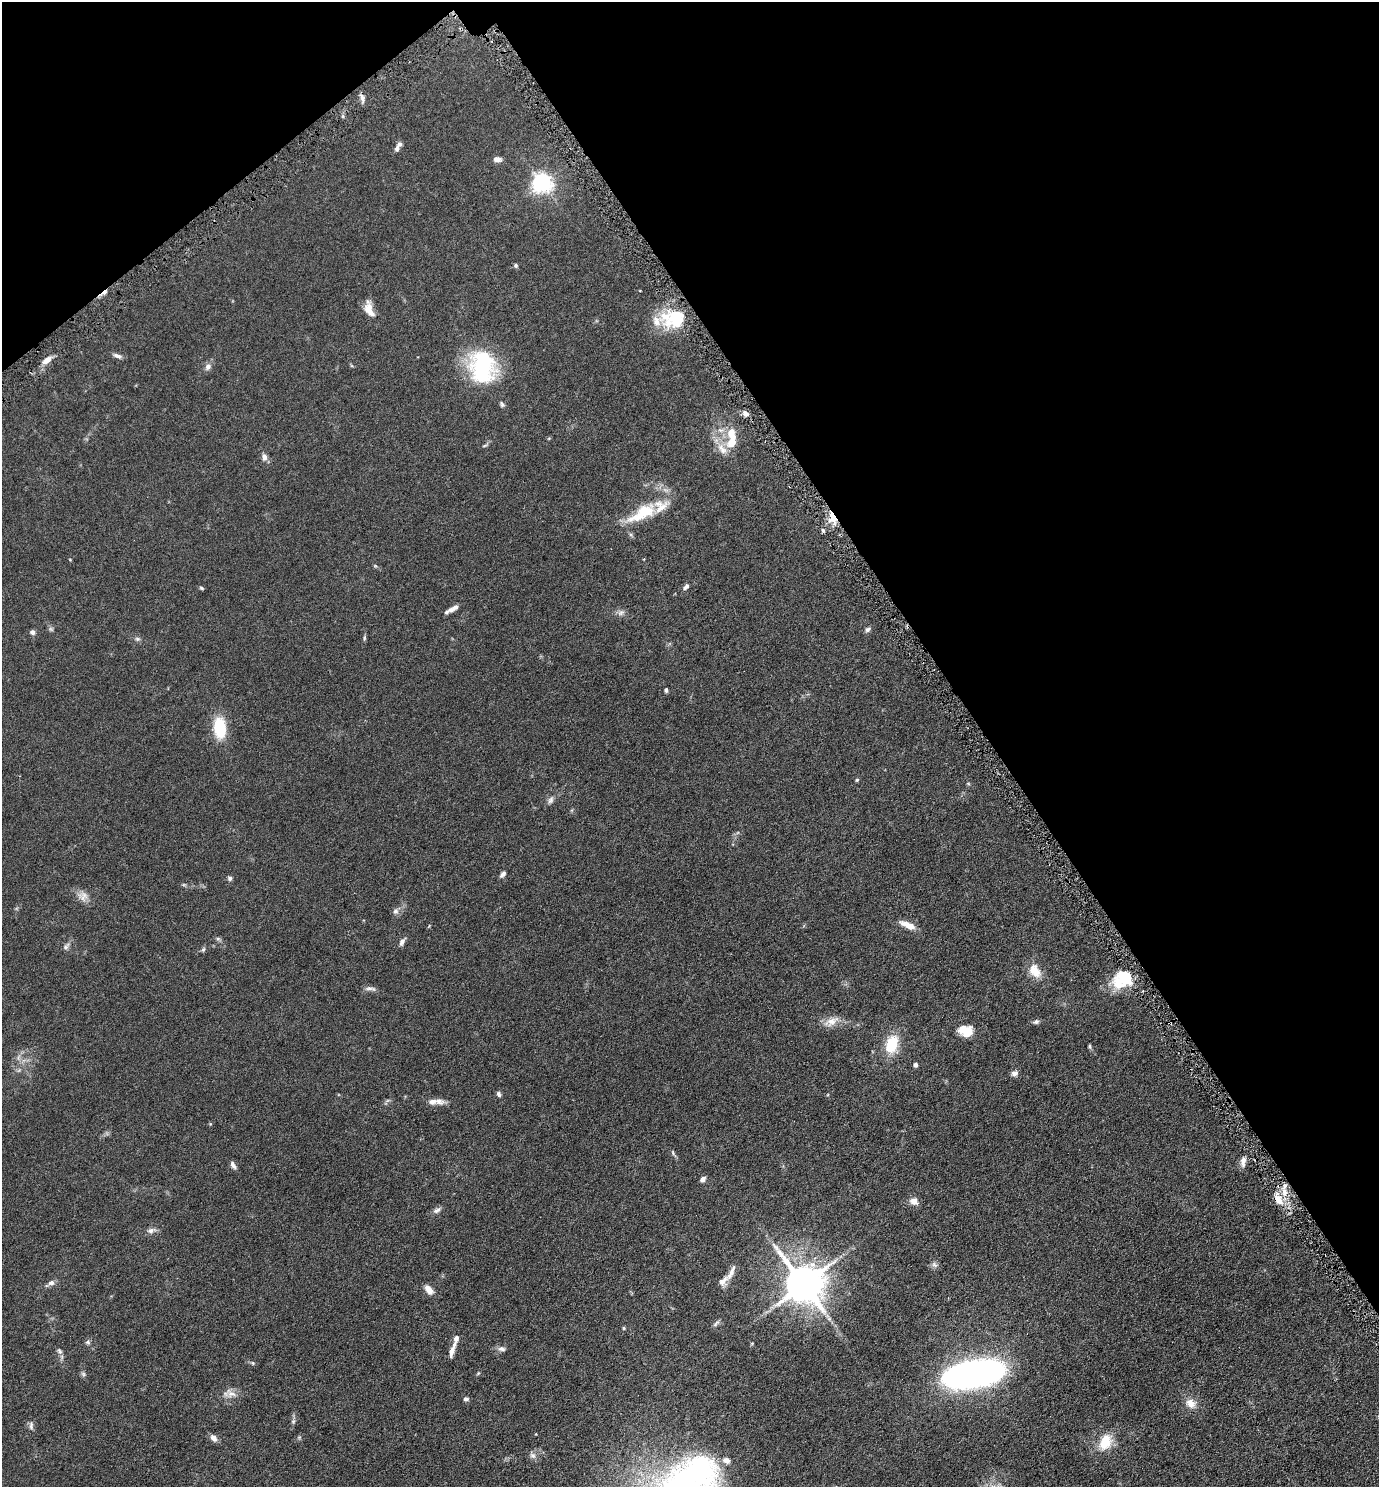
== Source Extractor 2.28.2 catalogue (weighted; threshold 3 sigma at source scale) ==
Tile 3 of 4 x 4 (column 3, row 1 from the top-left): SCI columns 2911-4287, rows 4471-5955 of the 5961 x 5968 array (HDU 1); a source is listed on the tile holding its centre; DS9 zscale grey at full resolution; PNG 1381 x 1489 px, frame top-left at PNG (2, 2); no overlay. Shown black and unused: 33% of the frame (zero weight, under 3 of 6 exposures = <1% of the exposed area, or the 3 px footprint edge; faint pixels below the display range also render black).
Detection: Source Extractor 2.28.2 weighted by HDU 2 'WHT'; one run over the whole footprint, this tile lists its part. Background 0.0673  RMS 0.006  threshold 0.0247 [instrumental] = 3 sigma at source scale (4.09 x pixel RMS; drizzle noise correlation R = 1.36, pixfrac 0.8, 0.05/0.05 arcsec/px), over >= 5 px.
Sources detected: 108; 1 too faint to see at this stretch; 1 inside a brighter object's white glare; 1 cosmic-ray / hot-pixel residue — not listed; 11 inside a brighter listed object's ellipse — not listed separately; the other 94 listed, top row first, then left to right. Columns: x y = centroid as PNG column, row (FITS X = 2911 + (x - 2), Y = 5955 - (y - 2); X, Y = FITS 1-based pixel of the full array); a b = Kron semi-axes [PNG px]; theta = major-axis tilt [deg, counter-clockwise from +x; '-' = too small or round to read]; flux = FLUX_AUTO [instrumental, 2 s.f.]
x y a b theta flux
362 98 11 6 -69 2.3
397 149 9 6 78 1.5
497 159 10 6 -1 2.4
542 183 7 7 - 270
516 265 6 5 - 0.9
369 310 20 10 -68 5.8
676 318 32 21 1 25
117 356 12 5 -19 1.8
47 360 12 6 38 4.2
208 367 10 8 58 2.2
482 367 36 28 -77 53
502 404 7 5 -61 1.1
745 413 8 6 -45 2.2
720 430 10 6 -25 2.3
732 442 17 10 44 7.5
485 445 10 3 26 0.81
264 457 10 7 -87 2.3
644 512 39 16 25 19
833 517 12 8 -71 9.2
823 531 6 4 -56 0.75
70 559 4 3 - 0.37
375 566 7 4 -44 0.66
686 586 8 5 51 1.6
201 588 6 4 -27 0.7
455 607 7 6 - 1.7
446 612 6 5 - 0.89
621 612 10 7 38 1.9
867 629 8 6 41 1.3
32 632 6 6 - 1.5
364 638 8 4 83 0.81
137 639 8 5 -20 1.1
666 690 4 4 - 1
220 728 22 12 -85 21
857 780 5 4 - 0.61
968 783 6 4 -2 0.55
550 800 12 7 64 2
503 874 9 5 47 1.5
230 878 6 6 - 1.2
83 896 15 13 -54 4.3
395 911 9 7 59 1.9
908 925 20 7 -22 5.9
218 939 6 5 - 0.99
402 942 11 6 61 1.9
66 947 10 6 57 1.7
203 949 7 5 63 0.94
1035 971 20 14 -57 7.7
1126 978 25 18 -28 15
370 988 17 5 -6 2
831 1021 22 11 25 5.6
1036 1022 8 6 13 1.4
965 1031 16 13 -11 9.1
892 1044 21 13 72 16
1089 1046 6 4 89 0.74
19 1058 9 4 81 1.5
915 1065 4 4 - 1.6
1014 1073 9 6 15 2
499 1094 7 5 -67 1.2
439 1101 15 9 -15 3.2
210 1124 4 4 - 0.42
673 1153 12 4 -62 1
1243 1160 9 8 - 2.2
233 1165 10 5 -57 1.9
703 1179 7 5 49 1.9
1284 1186 10 5 69 2.5
1278 1199 18 9 -70 6.9
914 1201 9 7 -28 4
437 1210 12 6 23 1.9
151 1230 12 7 13 2.3
934 1265 10 6 -44 1.5
731 1272 27 7 63 4.1
51 1283 11 7 25 2.1
804 1284 12 11 - 1600
429 1290 12 7 -50 4
716 1323 12 5 45 1.3
624 1328 4 4 - 0.54
88 1342 7 6 - 1.1
752 1343 5 3 - 0.43
502 1349 10 6 -12 1.8
452 1350 21 6 71 3.3
59 1351 8 5 -42 1.1
253 1363 5 4 - 0.73
478 1373 6 4 54 0.54
83 1374 7 5 -47 1
974 1374 40 17 9 260
231 1393 17 11 -21 4.5
466 1399 6 5 - 1.4
1191 1403 15 12 -33 5.2
293 1421 7 5 69 1.1
31 1426 11 6 90 1.7
299 1437 5 5 - 0.72
214 1438 9 6 -48 2.8
1105 1442 20 14 63 13
533 1455 9 7 -42 2
726 1460 10 7 -22 2.8
Overlapping masked pixels (flux is a lower limit): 2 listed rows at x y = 833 517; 1278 1199